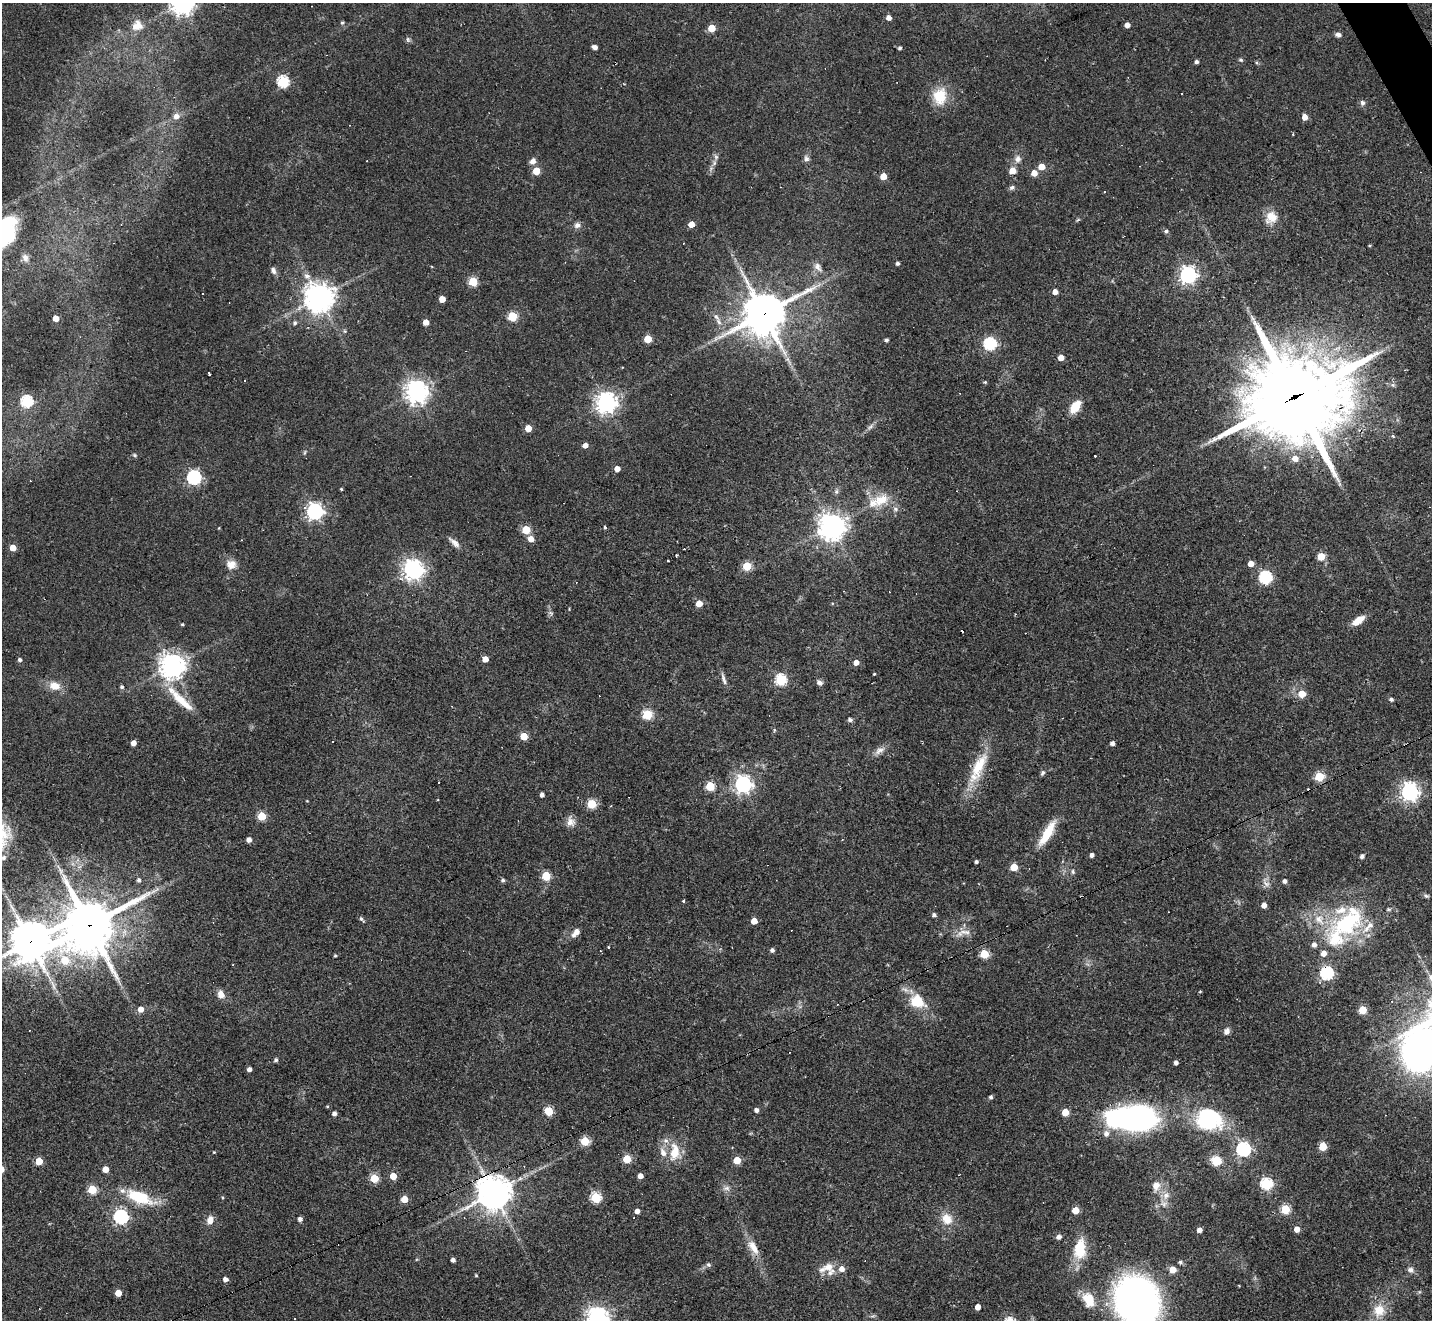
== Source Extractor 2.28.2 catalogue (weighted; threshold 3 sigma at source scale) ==
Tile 10 of 4 x 4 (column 2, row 3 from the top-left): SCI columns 1431-2860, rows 1603-2920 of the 5719 x 5707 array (HDU 1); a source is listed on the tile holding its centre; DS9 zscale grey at full resolution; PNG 1434 x 1322 px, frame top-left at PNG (2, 3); no overlay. Shown black and unused: <1% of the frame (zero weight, under 2 of 3 exposures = <1% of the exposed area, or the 3 px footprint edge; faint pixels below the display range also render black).
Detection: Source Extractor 2.28.2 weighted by HDU 2 'WHT'; one run over the whole footprint, this tile lists its part. Background 0.0432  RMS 0.005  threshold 0.0224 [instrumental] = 3 sigma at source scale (4.5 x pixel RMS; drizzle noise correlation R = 1.50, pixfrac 1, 0.05/0.05 arcsec/px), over >= 5 px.
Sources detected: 249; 13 cosmic-ray / hot-pixel residue — not listed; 13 inside a brighter listed object's ellipse — not listed separately; the other 223 listed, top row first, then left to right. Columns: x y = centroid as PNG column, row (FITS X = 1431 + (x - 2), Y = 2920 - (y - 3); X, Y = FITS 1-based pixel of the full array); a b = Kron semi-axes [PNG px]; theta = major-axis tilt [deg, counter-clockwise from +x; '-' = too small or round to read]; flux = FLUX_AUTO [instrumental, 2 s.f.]
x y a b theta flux
182 3 8 8 - 380
889 18 4 4 - 2.9
342 22 5 4 - 0.75
1127 25 4 4 - 3.7
137 26 16 14 34 6.9
712 28 5 5 - 13
1338 35 8 5 -4 1.6
408 39 8 4 -82 0.87
595 47 5 4 - 2.6
900 48 4 4 - 1
1241 60 6 4 -16 0.76
1197 62 4 4 - 1.4
283 81 6 5 - 55
940 96 23 18 82 12
1362 103 7 6 - 1.4
176 116 7 6 - 3
1305 117 5 5 - 4.6
1293 134 3 2 - 0.61
716 157 8 6 -56 1.3
806 158 8 7 - 1.7
1018 159 10 9 - 2.7
533 161 7 6 - 2.6
1042 167 5 5 - 7.1
536 171 5 5 - 13
1012 171 5 5 - 8.9
1034 173 5 5 - 5.6
883 176 5 5 - 7.6
1012 187 8 5 33 1.2
1104 192 3 2 - 0.63
1271 217 17 15 53 7.7
691 224 5 4 - 7
577 225 8 7 - 2.1
1166 231 5 5 - 1.1
1369 245 4 2 - 0.45
25 258 11 8 -76 2.4
897 263 4 4 - 1.1
818 267 15 7 -57 2.9
273 270 10 6 -66 1.8
1188 275 7 6 - 190
307 276 10 8 -35 2.4
473 282 5 5 - 25
1055 292 4 4 - 3.3
203 294 3 3 - 0.84
319 297 9 9 - 620
442 299 5 5 - 6.6
764 314 15 13 31 1600
512 316 5 5 - 29
56 318 4 4 - 6.5
426 322 4 4 - 5.7
295 323 6 5 - 0.92
648 339 5 5 - 14
886 340 4 4 - 1.1
990 344 6 6 - 69
1061 357 4 4 - 5.1
209 373 3 3 - 1.5
245 380 3 2 - 0.57
985 382 4 4 - 0.62
417 392 7 7 - 440
1294 397 36 29 19 6300
27 401 5 5 - 61
606 403 7 7 - 340
1075 407 14 8 53 9.1
870 427 10 5 45 1.5
528 428 5 4 - 8.9
1393 436 4 4 - 0.75
585 445 5 4 - 3.1
305 452 7 3 71 0.64
135 455 7 4 -27 0.74
1095 456 3 2 - 0.65
1295 458 6 6 - 4.6
617 469 4 4 - 4.3
194 477 6 6 - 99
341 489 3 3 - 0.56
836 491 7 5 88 1.2
881 500 24 14 26 11
895 509 7 6 - 1.3
315 511 6 6 - 180
832 526 9 8 - 520
605 527 4 3 - 0.7
526 530 5 5 - 20
531 539 5 5 - 4.4
454 542 18 7 -41 3
13 548 5 4 - 8.6
1321 556 5 5 - 14
668 560 3 3 - 1.5
1251 563 4 4 - 5.2
231 564 11 10 - 4.6
747 566 5 5 - 22
413 569 8 7 - 290
1265 577 6 6 - 70
699 603 5 5 - 8.2
1358 620 15 7 35 6.5
182 624 3 3 - 0.7
485 659 5 4 - 4.8
20 660 5 4 - 1.3
856 663 5 5 - 3.5
172 666 8 8 - 530
874 674 3 2 - 0.43
723 679 18 5 -73 2.1
781 680 5 5 - 52
819 683 8 6 -40 1.7
54 686 14 10 -13 6.2
122 687 5 4 - 1.1
1302 694 5 5 - 9.1
180 699 51 10 -44 15
1391 699 4 4 - 1.3
452 706 2 2 - 0.43
647 714 5 5 - 34
850 720 5 4 - 1.4
524 736 5 5 - 12
332 741 3 3 - 1.2
134 743 4 4 - 3.4
1112 743 4 4 - 2.1
879 750 16 8 33 3.2
979 766 42 14 60 18
1043 773 8 5 59 1.1
1319 777 5 5 - 27
743 784 7 6 - 210
710 786 5 5 - 29
1410 792 7 6 - 240
542 795 4 4 - 2.3
592 804 5 5 - 28
262 816 5 5 - 25
570 821 13 10 88 3.5
1047 833 32 9 59 13
249 840 4 4 - 2.9
1092 855 4 4 - 2
1362 856 5 4 - 1.6
3 857 10 8 6 3.1
976 862 4 3 - 1.3
1014 867 5 5 - 12
1073 871 8 4 -82 0.89
546 876 5 5 - 25
139 880 6 5 - 1.5
503 880 5 4 - 1.1
1285 881 4 4 - 1.8
1266 883 11 6 -34 2.1
1427 896 7 5 -16 0.86
683 901 4 3 - 0.66
1264 905 4 4 - 3.5
934 915 5 4 - 1.3
361 919 8 4 -49 1.2
754 921 5 5 - 6.7
1348 922 53 30 40 54
89 925 21 18 51 2200
965 932 21 8 -5 4.3
576 933 12 7 52 3.4
30 942 15 14 - 1300
608 947 3 2 - 0.89
772 950 4 4 - 1.6
984 954 5 5 - 24
335 956 4 3 - 0.65
233 965 2 2 - 0.33
1327 973 6 6 - 78
905 990 14 6 -25 2.5
1200 991 5 3 - 0.37
221 994 9 8 - 4.1
916 1001 11 9 -20 18
141 1009 5 5 - 4.6
1363 1010 5 5 - 14
1227 1031 8 6 58 2
1420 1050 86 42 54 270
276 1060 4 4 - 1.2
1176 1063 4 4 - 1.8
249 1069 4 4 - 2
991 1097 4 4 - 1.2
327 1107 4 4 - 0.53
756 1110 4 4 - 1.8
549 1111 5 5 - 23
1065 1112 5 5 - 10
334 1113 4 4 - 1.8
1134 1118 49 22 -2 150
1208 1119 30 24 -26 46
585 1141 5 5 - 22
1323 1146 5 5 - 15
1243 1149 6 6 - 110
214 1152 3 3 - 0.46
675 1152 27 15 -90 12
627 1159 5 5 - 19
737 1160 5 5 - 12
39 1161 5 5 - 14
1216 1161 11 10 - 8.2
105 1169 4 4 - 6.1
393 1176 5 4 - 9.5
640 1176 4 4 - 3.4
374 1178 5 5 - 23
1266 1184 6 6 - 58
1156 1186 12 11 - 4.6
726 1188 10 6 14 1.9
92 1190 5 5 - 25
494 1193 11 10 - 870
1166 1195 10 8 65 3.2
139 1197 33 13 -20 22
223 1197 4 4 - 0.58
595 1197 5 5 - 43
404 1199 5 4 - 10
1285 1209 5 5 - 28
1075 1210 5 5 - 10
637 1211 4 4 - 2.8
121 1217 6 6 - 120
300 1219 4 4 - 1.9
947 1219 15 13 -54 7.5
210 1220 9 7 75 3.9
1297 1229 5 4 - 4.3
1199 1230 4 4 - 2.9
1059 1237 5 4 - 2.1
753 1247 23 10 -60 6.5
1080 1249 24 14 84 15
453 1260 4 4 - 1.8
1180 1262 6 5 - 0.91
708 1265 6 6 - 1.1
828 1267 26 9 22 6.2
1173 1270 5 5 - 8.6
1411 1270 8 7 - 2
476 1275 4 4 - 0.49
225 1279 4 4 - 2.5
118 1293 5 5 - 8.4
1088 1299 19 12 -62 11
1137 1301 33 28 -64 280
978 1307 5 4 - 3.8
1379 1310 20 16 78 10
294 1318 2 2 - 0.43
597 1318 7 7 - 390
Overlapping masked pixels (flux is a lower limit): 7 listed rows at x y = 764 314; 1294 397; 1348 922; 89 925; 30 942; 1134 1118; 494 1193
Isophote crosses this tile's border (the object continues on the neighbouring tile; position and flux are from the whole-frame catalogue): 6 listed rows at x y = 182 3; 3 857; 30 942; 1420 1050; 1137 1301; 597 1318